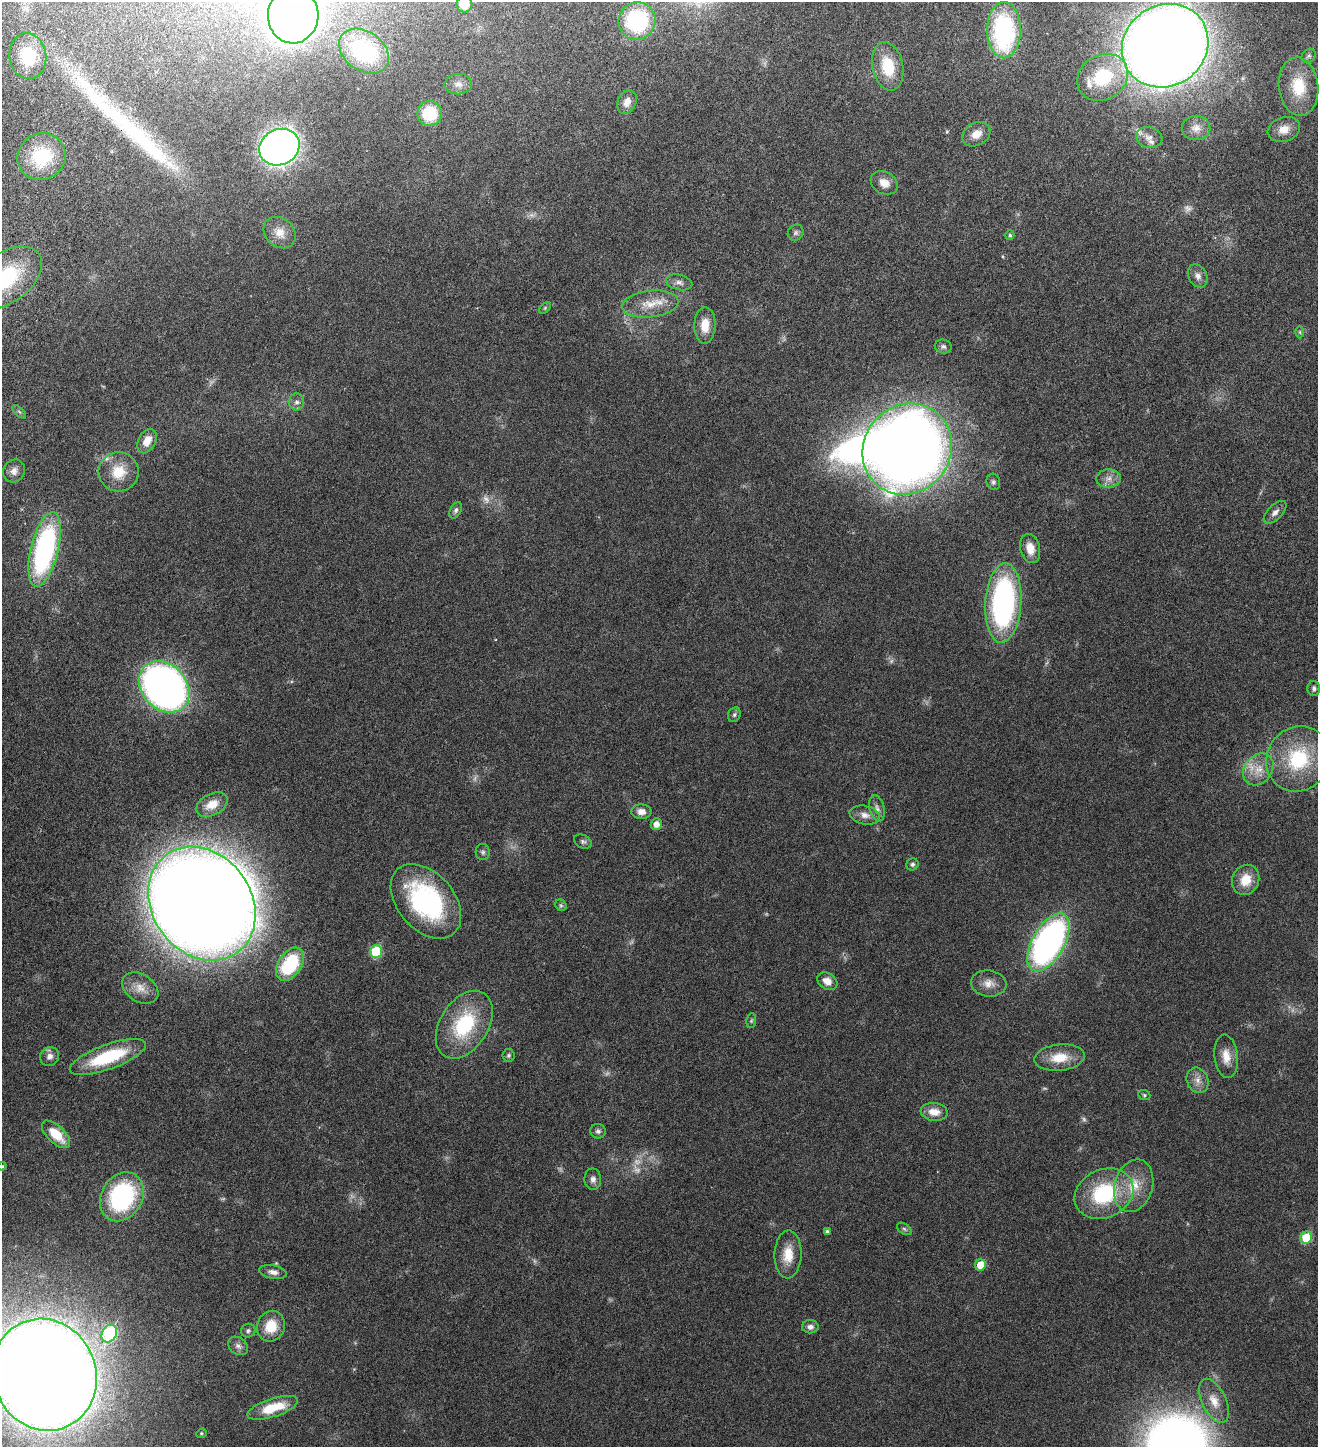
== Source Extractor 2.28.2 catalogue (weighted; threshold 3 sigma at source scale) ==
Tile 11 of 4 x 4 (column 3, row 3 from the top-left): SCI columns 2919-4234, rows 1542-2986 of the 5971 x 5969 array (HDU 1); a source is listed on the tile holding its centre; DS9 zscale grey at full resolution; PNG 1320 x 1449 px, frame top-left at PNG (2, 2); each listed source drawn as its Kron ellipse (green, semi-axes under 4 px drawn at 4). Shown black and unused: <1% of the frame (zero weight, under 4 of 8 exposures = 6% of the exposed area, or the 3 px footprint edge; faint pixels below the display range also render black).
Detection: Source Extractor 2.28.2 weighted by HDU 2 'WHT'; one run over the whole footprint, this tile lists its part. Background 0.0183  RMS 0.0026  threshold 0.0107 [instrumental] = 3 sigma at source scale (4.09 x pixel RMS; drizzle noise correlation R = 1.36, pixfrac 0.8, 0.05/0.05 arcsec/px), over >= 5 px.
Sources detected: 120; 14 too faint to see at this stretch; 2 inside a brighter object's white glare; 1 long thin detection or spike segment (spike, bleed or trail) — neither listed nor drawn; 3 inside a brighter listed object's ellipse — not listed separately; the other 100 listed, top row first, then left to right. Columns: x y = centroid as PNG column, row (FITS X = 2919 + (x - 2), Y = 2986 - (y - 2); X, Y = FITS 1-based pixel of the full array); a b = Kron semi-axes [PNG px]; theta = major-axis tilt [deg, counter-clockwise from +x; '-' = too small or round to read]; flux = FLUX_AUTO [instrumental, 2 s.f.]
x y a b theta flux
464 4 8 8 - 2
293 16 27 25 88 220
637 21 19 18 - 18
1004 30 28 17 -90 30
1165 46 45 40 35 440
364 51 27 19 -35 13
28 56 23 18 -82 9.5
1309 56 7 6 - 0.44
888 66 24 15 -78 7
1103 77 26 22 32 11
458 84 14 10 2 1.5
1298 87 29 20 -83 7.6
627 102 12 9 67 1.6
430 113 12 12 - 8.1
1196 128 14 12 -1 1.7
1284 129 16 12 18 2.5
976 134 15 11 30 2.3
1149 137 13 10 -15 1.3
279 147 21 17 26 130
42 157 24 23 - 11
884 183 14 11 -29 1.9
280 233 17 14 -43 2.5
796 233 8 7 - 0.55
1010 235 5 4 - 0.35
1198 276 12 9 -62 1.2
5 278 42 25 36 18
679 282 13 7 -13 1
650 304 28 13 6 4.3
545 308 7 4 46 0.29
705 325 18 10 89 3.3
1300 332 6 4 -90 0.25
943 347 8 7 - 0.6
297 402 8 7 - 0.8
19 412 8 3 -45 0.33
147 441 13 8 63 2.3
907 449 47 43 52 300
14 471 12 10 56 1.3
118 472 20 19 - 4.8
1108 478 12 9 5 1.4
993 482 8 6 -75 0.51
456 510 9 5 63 0.52
1275 512 14 7 44 1
1030 548 15 9 -77 2.4
45 549 38 13 76 40
1003 603 40 18 86 46
164 687 28 22 -48 120
1314 688 7 6 - 0.59
734 715 7 6 - 0.47
1298 759 34 31 50 15
1258 769 17 13 51 3.3
212 804 17 10 28 2.9
877 808 13 7 -77 0.98
641 812 10 7 -1 1.4
865 815 15 9 -12 1.5
656 824 6 5 - 1.5
583 842 9 6 -25 0.57
483 852 8 7 - 0.51
912 864 6 5 - 0.46
1246 880 15 13 66 3.7
426 901 43 28 -49 30
202 904 60 49 -54 510
561 905 6 5 - 0.31
1048 942 32 16 60 70
376 952 6 6 - 11
290 964 18 11 57 15
827 981 10 8 -32 1.9
989 983 18 13 -8 2.1
140 988 20 13 -33 2.9
751 1021 7 5 82 0.31
464 1025 37 24 57 15
508 1055 6 6 - 0.39
50 1056 10 9 - 1.1
1226 1056 22 11 -84 2.8
108 1057 40 12 20 13
1059 1058 25 13 6 4.4
1198 1080 13 10 -67 1.6
1144 1095 6 5 - 0.3
934 1112 13 9 -6 2.4
598 1131 8 7 - 0.58
56 1134 18 8 -43 4.9
2 1166 4 4 - 0.21
593 1179 11 8 -89 0.99
1134 1186 27 19 74 5.8
1104 1194 30 24 25 16
122 1197 26 20 59 26
904 1229 8 5 -36 0.39
827 1232 4 3 - 0.49
1306 1238 6 5 - 7.6
788 1254 24 13 88 4
980 1265 6 5 - 3.4
273 1272 14 6 -10 1.1
271 1326 16 13 68 4.5
810 1327 8 6 -2 0.9
248 1331 7 6 - 0.49
109 1334 9 7 63 19
238 1346 11 8 -38 0.84
45 1375 57 51 -67 710
1214 1401 24 12 -64 3.1
273 1408 26 9 18 6.2
201 1433 5 4 - 0.27
Isophote crosses this tile's border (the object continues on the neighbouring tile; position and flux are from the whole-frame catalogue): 6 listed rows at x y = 464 4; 293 16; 1165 46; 5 278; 2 1166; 45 1375